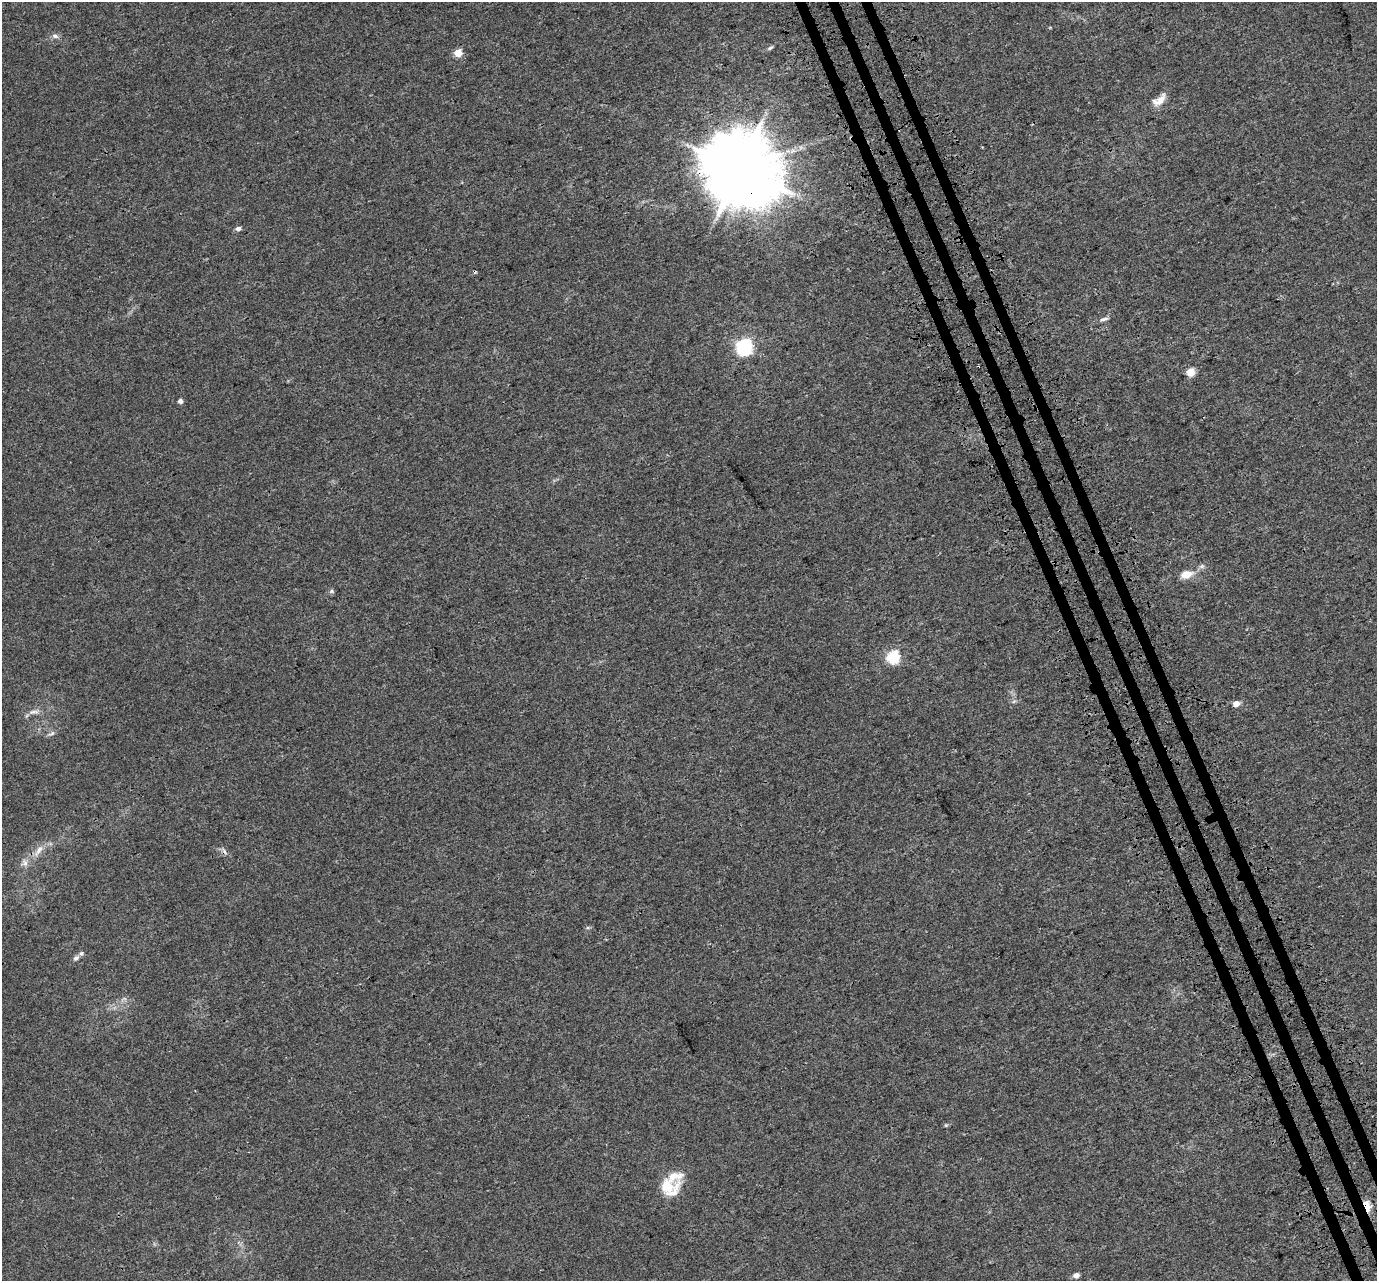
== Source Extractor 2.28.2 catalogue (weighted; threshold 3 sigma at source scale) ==
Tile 6 of 4 x 4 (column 2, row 2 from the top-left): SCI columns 1451-2825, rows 2721-3999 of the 5654 x 5495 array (HDU 1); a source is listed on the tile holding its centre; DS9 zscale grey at full resolution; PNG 1379 x 1283 px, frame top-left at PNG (2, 2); no overlay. Shown black and unused: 3% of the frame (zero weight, under 3 of 4 exposures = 6% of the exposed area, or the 3 px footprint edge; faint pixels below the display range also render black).
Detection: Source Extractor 2.28.2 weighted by HDU 2 'WHT'; one run over the whole footprint, this tile lists its part. Background 0.00395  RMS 0.0025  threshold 0.0112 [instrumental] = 3 sigma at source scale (4.5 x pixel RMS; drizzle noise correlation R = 1.50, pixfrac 1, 0.0396/0.0396 arcsec/px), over >= 5 px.
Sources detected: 28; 2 cosmic-ray / hot-pixel residue — not listed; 2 inside a brighter listed object's ellipse — not listed separately; the other 24 listed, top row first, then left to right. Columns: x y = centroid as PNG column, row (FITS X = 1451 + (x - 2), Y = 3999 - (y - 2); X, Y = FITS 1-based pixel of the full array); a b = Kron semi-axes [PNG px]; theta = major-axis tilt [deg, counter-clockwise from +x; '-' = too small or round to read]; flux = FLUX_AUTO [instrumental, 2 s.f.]
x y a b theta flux
55 36 9 5 -15 0.83
770 48 8 4 18 0.47
458 53 5 5 - 6.3
1159 100 20 9 37 2.5
739 169 21 19 -27 2600
238 229 6 5 - 0.97
1104 319 13 5 15 0.8
744 347 7 6 - 66
1190 372 5 5 - 7.4
180 401 5 4 - 0.98
1187 574 15 9 15 2.9
331 591 7 5 0 0.48
893 657 6 6 - 28
1014 701 6 4 19 0.38
1236 703 5 4 - 2.9
34 712 16 6 6 1.2
52 733 10 5 22 0.65
39 850 20 7 58 2.2
24 863 10 9 - 1.3
76 958 9 6 43 0.74
946 1125 5 4 - 0.27
667 1187 22 15 -28 7.4
1366 1206 11 6 -71 6.6
1076 1275 5 5 - 1.4
Overlapping masked pixels (flux is a lower limit): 2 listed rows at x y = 739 169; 1366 1206